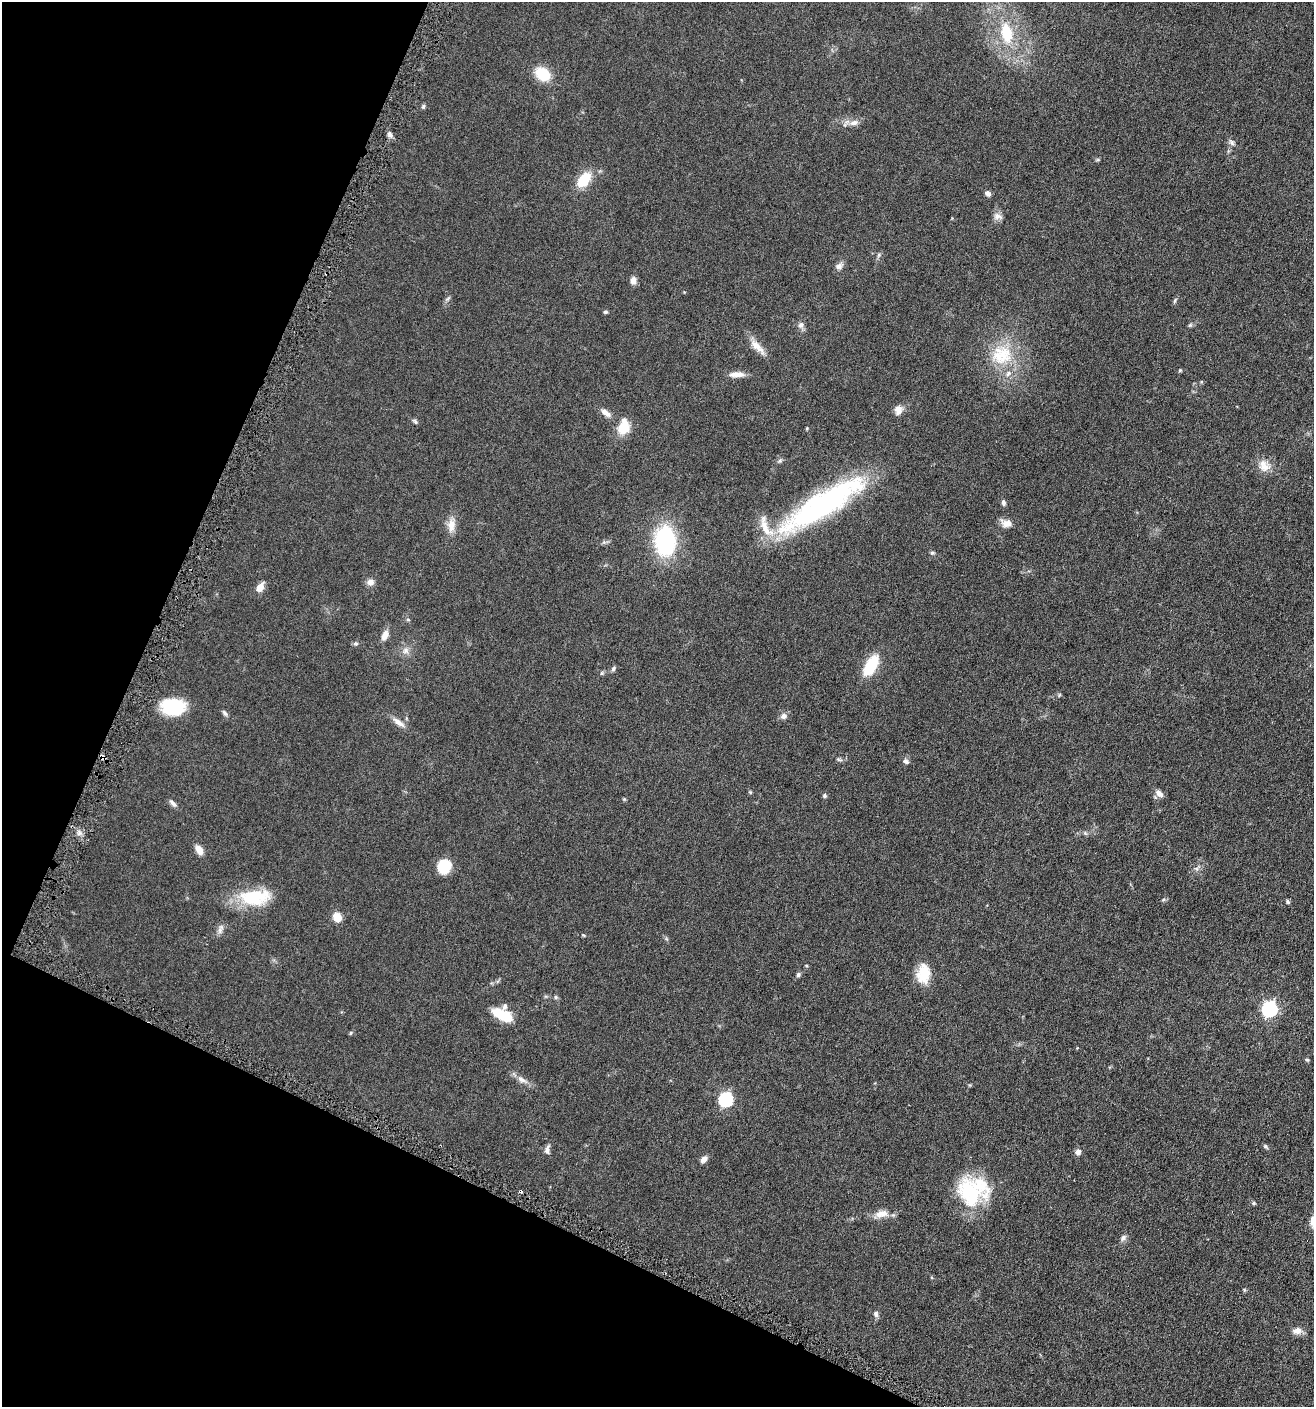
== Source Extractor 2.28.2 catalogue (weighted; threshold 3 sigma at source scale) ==
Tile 9 of 4 x 4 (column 1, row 3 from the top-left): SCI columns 139-1450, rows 1420-2824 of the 5662 x 5646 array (HDU 1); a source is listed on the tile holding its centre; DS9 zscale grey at full resolution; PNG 1316 x 1409 px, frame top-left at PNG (2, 2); no overlay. Shown black and unused: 23% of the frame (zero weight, under 3 of 6 exposures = <1% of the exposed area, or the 3 px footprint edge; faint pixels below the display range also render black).
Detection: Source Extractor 2.28.2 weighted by HDU 2 'WHT'; one run over the whole footprint, this tile lists its part. Background 0.0496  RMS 0.0059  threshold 0.0241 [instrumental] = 3 sigma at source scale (4.09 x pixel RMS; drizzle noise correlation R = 1.36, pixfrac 0.8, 0.05/0.05 arcsec/px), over >= 5 px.
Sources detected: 90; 1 cosmic-ray / hot-pixel residue — not listed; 4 inside a brighter listed object's ellipse — not listed separately; the other 85 listed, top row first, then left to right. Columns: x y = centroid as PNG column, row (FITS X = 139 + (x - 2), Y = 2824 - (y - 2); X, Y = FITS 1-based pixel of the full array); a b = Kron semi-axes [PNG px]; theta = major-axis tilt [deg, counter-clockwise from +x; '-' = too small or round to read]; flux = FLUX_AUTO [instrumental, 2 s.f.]
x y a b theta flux
1006 33 29 16 -79 22
543 74 14 11 -38 17
423 106 7 5 68 0.82
854 123 14 8 11 3.3
390 134 8 6 -61 1.8
1232 143 9 6 -47 1.6
584 180 17 10 51 15
988 193 7 5 -48 1.7
997 216 12 9 -4 2.6
879 255 7 4 88 0.88
839 266 11 8 35 2.2
633 280 8 7 - 2.9
447 299 8 4 31 0.95
1175 301 7 4 63 0.94
605 312 5 4 - 0.86
801 325 9 8 - 2.1
1190 325 6 5 - 0.82
757 347 29 8 -47 5.8
1002 355 33 29 23 26
1180 370 5 4 - 0.55
737 374 20 7 1 4.3
898 410 12 9 83 3.5
606 413 14 7 -36 3.3
415 421 8 4 -52 0.97
623 428 15 12 51 10
780 461 8 5 20 1
1264 466 17 15 -48 6.1
1003 502 8 5 -79 1.5
822 505 100 23 32 120
1006 523 15 9 -16 4.1
451 525 19 10 88 5.4
665 541 19 13 -88 78
932 553 6 5 - 0.88
370 582 9 8 - 2.8
260 587 12 7 59 4.1
408 620 6 3 -19 0.61
384 635 14 7 69 3.7
356 644 6 6 - 1.1
406 651 10 8 46 2.7
871 665 25 12 59 18
613 669 7 5 78 1
602 673 6 6 - 0.82
1059 695 6 4 49 0.62
174 707 23 15 -2 30
225 713 9 5 -47 1.2
783 716 8 7 - 2.4
398 722 19 7 -36 4
103 757 5 4 - 5.1
839 759 9 4 -18 1
906 761 8 6 -42 1.5
750 792 5 4 - 0.59
1159 793 11 7 -42 3.1
824 796 6 5 - 1.1
624 799 5 4 - 0.55
173 803 12 6 -46 1.8
1085 833 6 5 - 0.86
199 850 12 7 -57 4.4
444 866 13 12 - 15
1197 868 13 4 45 1.7
255 897 41 19 4 26
1163 900 7 5 19 0.83
1288 902 6 5 - 0.9
337 917 10 9 - 5.8
220 929 14 6 78 2.4
583 935 5 3 - 0.49
924 974 23 15 86 12
798 975 6 5 - 1.1
556 997 6 6 - 0.97
1269 1009 7 6 - 120
502 1015 26 12 -26 12
351 1033 6 4 25 0.69
1307 1060 5 5 - 0.7
522 1080 19 7 -29 3.7
726 1099 6 6 - 81
1265 1146 7 5 -39 0.86
547 1149 13 7 83 2.1
1078 1152 7 6 - 2.3
703 1159 8 5 48 3.2
972 1191 35 31 9 42
1254 1203 5 5 - 0.67
881 1214 21 10 13 5.7
1123 1238 9 7 50 1.7
1244 1290 5 4 - 0.58
876 1314 8 6 -75 1.6
1297 1331 12 8 5 3.7
Overlapping masked pixels (flux is a lower limit): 1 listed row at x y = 103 757
Unlisted compact peaks at least as high as the median listed source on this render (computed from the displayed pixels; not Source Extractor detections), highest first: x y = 80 833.